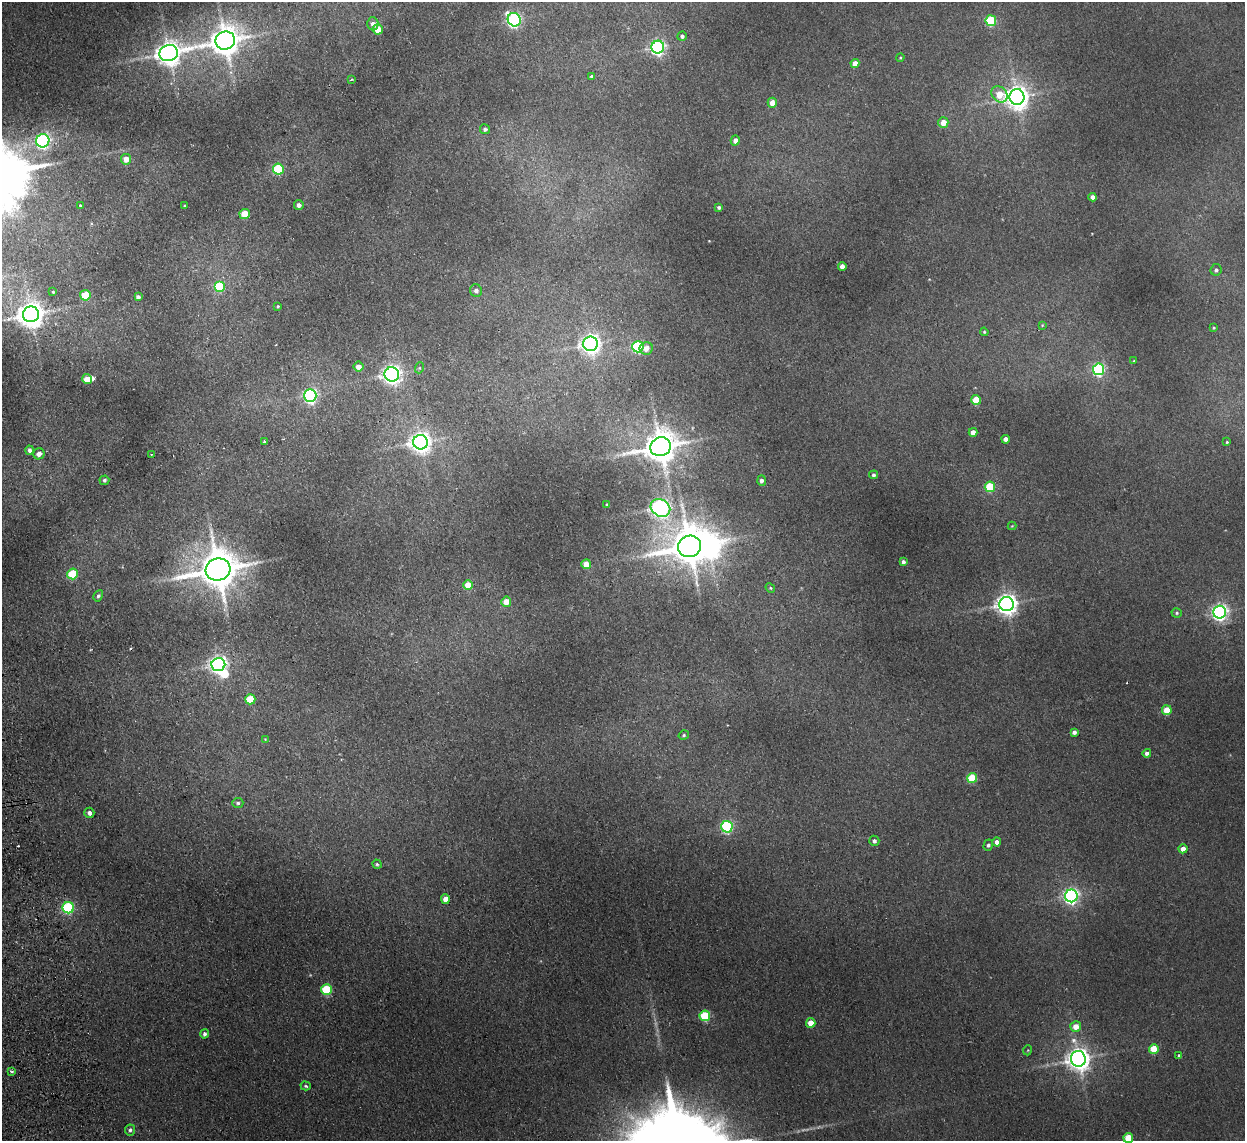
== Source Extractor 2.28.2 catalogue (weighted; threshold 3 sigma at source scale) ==
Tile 7 of 4 x 4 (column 3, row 2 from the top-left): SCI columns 2541-3783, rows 2432-3570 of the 5079 x 4977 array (HDU 1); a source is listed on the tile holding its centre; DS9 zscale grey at full resolution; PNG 1247 x 1143 px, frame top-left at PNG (2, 2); each listed source drawn as its Kron ellipse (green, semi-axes under 4 px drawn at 4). Shown black and unused: <1% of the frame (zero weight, under 2 of 3 exposures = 3% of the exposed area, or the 3 px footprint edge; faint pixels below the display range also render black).
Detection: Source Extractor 2.28.2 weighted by HDU 2 'WHT'; one run over the whole footprint, this tile lists its part. Background 0.072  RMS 0.01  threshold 0.0452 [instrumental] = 3 sigma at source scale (4.5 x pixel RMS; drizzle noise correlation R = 1.50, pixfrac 1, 0.05/0.05 arcsec/px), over >= 5 px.
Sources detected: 118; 3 too faint to see at this stretch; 2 inside a brighter object's white glare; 2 cosmic-ray / hot-pixel residue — neither listed nor drawn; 1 inside a brighter listed object's ellipse — not listed separately; the other 110 listed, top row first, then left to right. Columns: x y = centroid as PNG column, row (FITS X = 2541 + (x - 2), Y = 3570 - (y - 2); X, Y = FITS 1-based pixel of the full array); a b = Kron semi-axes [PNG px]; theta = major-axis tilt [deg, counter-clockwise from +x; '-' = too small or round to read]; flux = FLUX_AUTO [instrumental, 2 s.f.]
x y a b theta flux
514 20 7 6 - 230
991 21 5 5 - 71
373 24 6 5 - 4.8
378 29 5 5 - 24
682 36 5 4 - 2.5
225 41 10 9 - 1800
658 47 6 6 - 280
169 53 9 8 - 1100
900 57 4 3 - 1.1
855 63 4 4 - 11
592 77 4 3 - 2.3
351 80 3 2 - 0.99
999 94 9 7 -47 24
1017 97 8 7 - 930
772 103 5 4 - 9.4
943 122 5 5 - 12
485 129 5 5 - 2.4
735 140 5 4 - 5.6
43 141 7 6 - 230
126 159 5 5 - 9.2
278 169 5 5 - 80
1092 197 4 4 - 4.5
299 205 5 4 - 4.1
80 206 3 3 - 0.98
184 206 4 2 - 0.69
719 207 3 3 - 1.7
245 214 5 5 - 25
842 266 4 4 - 5.5
1216 270 6 5 - 2.5
220 287 5 5 - 52
476 291 6 6 - 3.6
53 292 4 4 - 1.3
85 295 5 5 - 38
138 297 4 4 - 3.3
278 306 4 3 - 1
31 314 8 8 - 1400
1042 325 4 4 - 0.91
1214 328 3 3 - 0.91
984 332 4 3 - 0.94
590 344 7 7 - 550
638 347 6 5 - 130
646 348 6 6 - 7.9
1134 361 4 3 - 0.96
358 367 5 5 - 7.3
419 368 5 3 - 1.1
1099 369 6 5 - 150
392 374 7 7 - 500
87 379 5 5 - 17
310 395 6 6 - 270
976 400 5 5 - 32
973 432 4 4 - 7.5
1006 439 4 4 - 4.8
264 442 3 3 - 3
420 442 7 7 - 740
1227 442 3 3 - 0.96
661 447 10 9 - 2300
30 450 4 4 - 3.1
39 454 6 5 - 6
151 454 3 2 - 0.72
873 475 4 4 - 2
104 480 5 4 - 2
762 481 5 4 - 3.2
990 487 5 5 - 53
607 505 3 2 - 0.92
660 508 10 8 -30 500
1012 526 4 4 - 0.79
690 546 11 10 - 3000
903 562 4 3 - 2.8
586 564 5 4 - 13
218 570 12 11 - 3500
73 574 5 5 - 48
468 585 5 5 - 17
770 588 5 4 - 1.2
98 596 6 4 61 2
506 602 5 5 - 14
1007 604 7 7 - 730
1220 612 6 6 - 360
1177 613 5 5 - 1.6
218 665 7 6 - 450
250 699 5 5 - 33
1167 710 5 5 - 26
1074 732 4 4 - 3.4
684 735 5 4 - 1.5
265 739 4 4 - 0.8
1147 753 4 4 - 3.3
972 778 5 5 - 43
238 803 5 5 - 2.3
89 813 5 5 - 4.2
727 827 6 5 - 150
874 841 5 5 - 2.8
997 842 4 4 - 4.5
988 845 5 5 - 2.1
1183 849 4 4 - 7.3
377 864 5 4 - 1.6
1071 896 6 6 - 330
445 899 5 4 - 7.8
68 908 5 5 - 110
327 989 5 5 - 56
705 1016 5 5 - 63
811 1023 5 5 - 12
1076 1026 5 5 - 12
204 1034 5 4 - 2.6
1154 1049 5 5 - 26
1028 1050 5 3 - 0.84
1179 1056 3 3 - 3.8
1078 1059 8 7 - 880
12 1072 3 3 - 1.6
306 1086 5 4 - 1.4
130 1130 5 5 - 2.3
1128 1138 5 5 - 28
Isophote crosses this tile's border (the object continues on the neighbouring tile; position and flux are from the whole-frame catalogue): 1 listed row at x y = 1128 1138